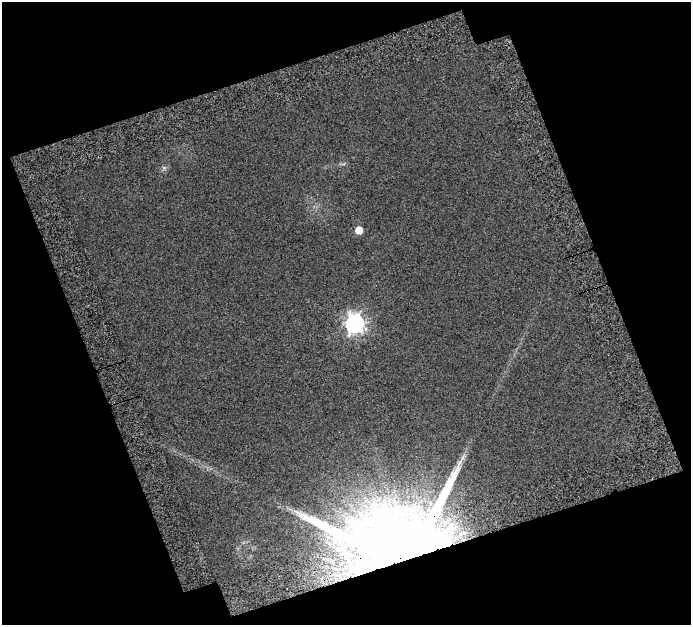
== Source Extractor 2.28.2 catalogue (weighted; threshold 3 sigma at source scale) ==
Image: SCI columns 43-731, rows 69-691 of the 774 x 758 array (HDU 1 of 3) = the unmasked area's bounding box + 8 px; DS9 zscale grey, full resolution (1 PNG px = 1 image px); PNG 693 x 627 px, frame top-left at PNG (2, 2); no overlay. Shown black and unused: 41% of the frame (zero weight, under 3 of 6 exposures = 22% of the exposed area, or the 3 px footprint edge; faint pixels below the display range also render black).
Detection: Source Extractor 2.28.2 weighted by HDU 2 'WHT'. Background 0.0174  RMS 0.0047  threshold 0.0192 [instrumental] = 3 sigma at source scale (4.09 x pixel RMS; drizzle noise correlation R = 1.36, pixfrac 0.8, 0.0396/0.0396 arcsec/px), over >= 5 px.
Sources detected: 4; all 4 listed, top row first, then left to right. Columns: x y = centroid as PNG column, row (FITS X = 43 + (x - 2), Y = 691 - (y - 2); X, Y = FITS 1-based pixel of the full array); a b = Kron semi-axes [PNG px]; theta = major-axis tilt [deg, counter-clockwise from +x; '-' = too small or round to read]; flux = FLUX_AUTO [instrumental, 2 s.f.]
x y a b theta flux
164 168 7 6 - 0.91
359 230 5 5 - 6.9
354 323 8 7 - 180
397 544 89 58 7 960
Overlapping masked pixels (flux is a lower limit): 1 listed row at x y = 397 544